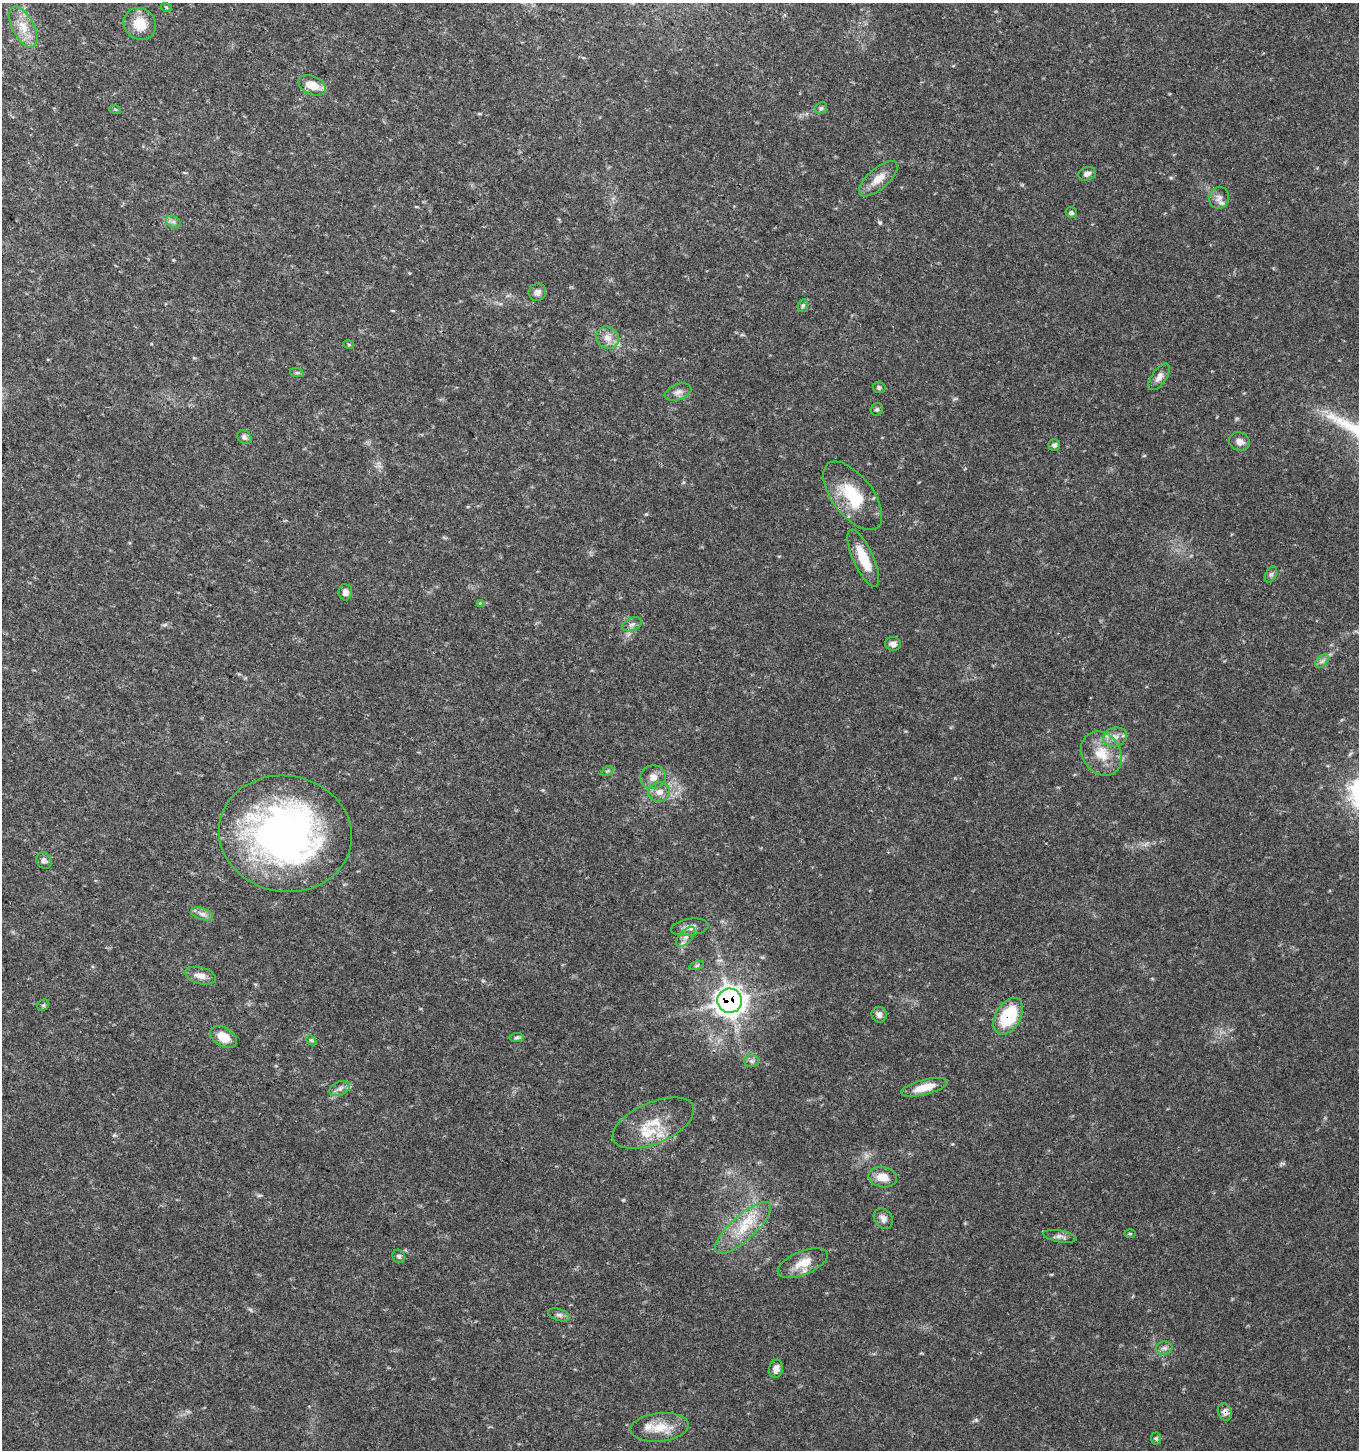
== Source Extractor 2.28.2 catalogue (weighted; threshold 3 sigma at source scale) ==
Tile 11 of 4 x 4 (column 3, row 3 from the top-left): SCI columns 2983-4339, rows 1453-2900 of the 5899 x 5808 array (HDU 1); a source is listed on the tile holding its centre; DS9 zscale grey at full resolution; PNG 1361 x 1452 px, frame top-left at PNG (2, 3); each listed source drawn as its Kron ellipse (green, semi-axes under 4 px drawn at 4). Shown black and unused: <1% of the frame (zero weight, under 3 of 4 exposures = <1% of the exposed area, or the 3 px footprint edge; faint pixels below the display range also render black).
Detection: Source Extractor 2.28.2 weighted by HDU 2 'WHT'; one run over the whole footprint, this tile lists its part. Background 0.0293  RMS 0.0033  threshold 0.015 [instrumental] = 3 sigma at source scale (4.5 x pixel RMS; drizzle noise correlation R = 1.50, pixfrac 1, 0.0396/0.0396 arcsec/px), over >= 5 px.
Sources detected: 69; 2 inside a brighter listed object's ellipse — not listed separately; the other 67 listed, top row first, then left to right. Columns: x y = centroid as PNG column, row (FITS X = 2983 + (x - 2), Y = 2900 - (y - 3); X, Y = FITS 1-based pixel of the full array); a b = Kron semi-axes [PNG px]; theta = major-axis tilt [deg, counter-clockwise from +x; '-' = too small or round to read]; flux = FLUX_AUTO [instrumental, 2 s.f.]
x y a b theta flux
166 7 5 3 - 0.36
140 24 17 15 -41 7
23 27 22 11 -63 5.7
312 85 15 9 -25 5.5
821 108 6 5 - 0.62
115 109 6 3 -18 0.38
1087 174 9 6 18 1.6
878 179 24 10 41 4.6
1219 198 11 9 70 2.1
1071 213 6 5 - 0.71
173 222 7 5 -29 0.9
537 292 9 8 - 1.7
803 306 6 5 - 0.63
607 338 12 10 -38 3.1
349 345 5 3 - 0.36
297 373 7 4 -18 0.48
1159 377 15 7 55 2
879 388 6 5 - 0.71
678 392 14 8 20 1.9
877 409 6 6 - 0.63
244 437 8 6 -41 1.2
1239 442 10 9 - 2.1
1054 445 6 6 - 0.74
853 496 40 20 -52 16
863 558 31 10 -65 9.2
1271 574 8 5 62 0.77
345 592 8 7 - 1.6
480 603 4 4 - 0.29
632 624 10 6 22 1.2
893 644 8 6 -11 1.7
1322 661 8 5 44 0.97
1115 737 12 9 17 2.6
1101 754 23 19 -57 8.5
607 771 7 4 33 0.5
653 777 13 11 15 2.8
659 792 11 9 7 2.5
285 834 67 58 -10 150
44 861 8 7 - 1.3
202 914 11 5 -18 1.5
690 927 19 8 8 2.3
686 937 12 6 48 1.8
696 966 7 3 19 0.5
201 976 16 8 -15 2.8
730 1001 12 12 - 280
43 1005 6 5 - 0.58
879 1015 8 7 - 1.4
1008 1016 20 12 60 18
223 1037 14 9 -32 5.8
517 1037 7 4 6 0.62
311 1040 6 4 -44 0.46
751 1061 7 6 - 0.95
924 1087 24 7 14 6
340 1088 11 7 23 1.4
653 1123 43 20 24 11
883 1177 14 10 -12 4
883 1218 11 8 -56 1.6
743 1228 36 12 42 11
1130 1234 6 4 0 0.39
1060 1236 17 6 -10 1.5
399 1256 7 6 - 0.73
803 1263 27 11 22 6
559 1315 11 5 -18 1.1
1164 1348 8 6 1 1.1
776 1369 9 7 80 1.9
1225 1412 9 7 -68 1.8
660 1427 29 14 6 7.5
1156 1438 6 5 - 0.52
Overlapping masked pixels (flux is a lower limit): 3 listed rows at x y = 730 1001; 1008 1016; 1225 1412